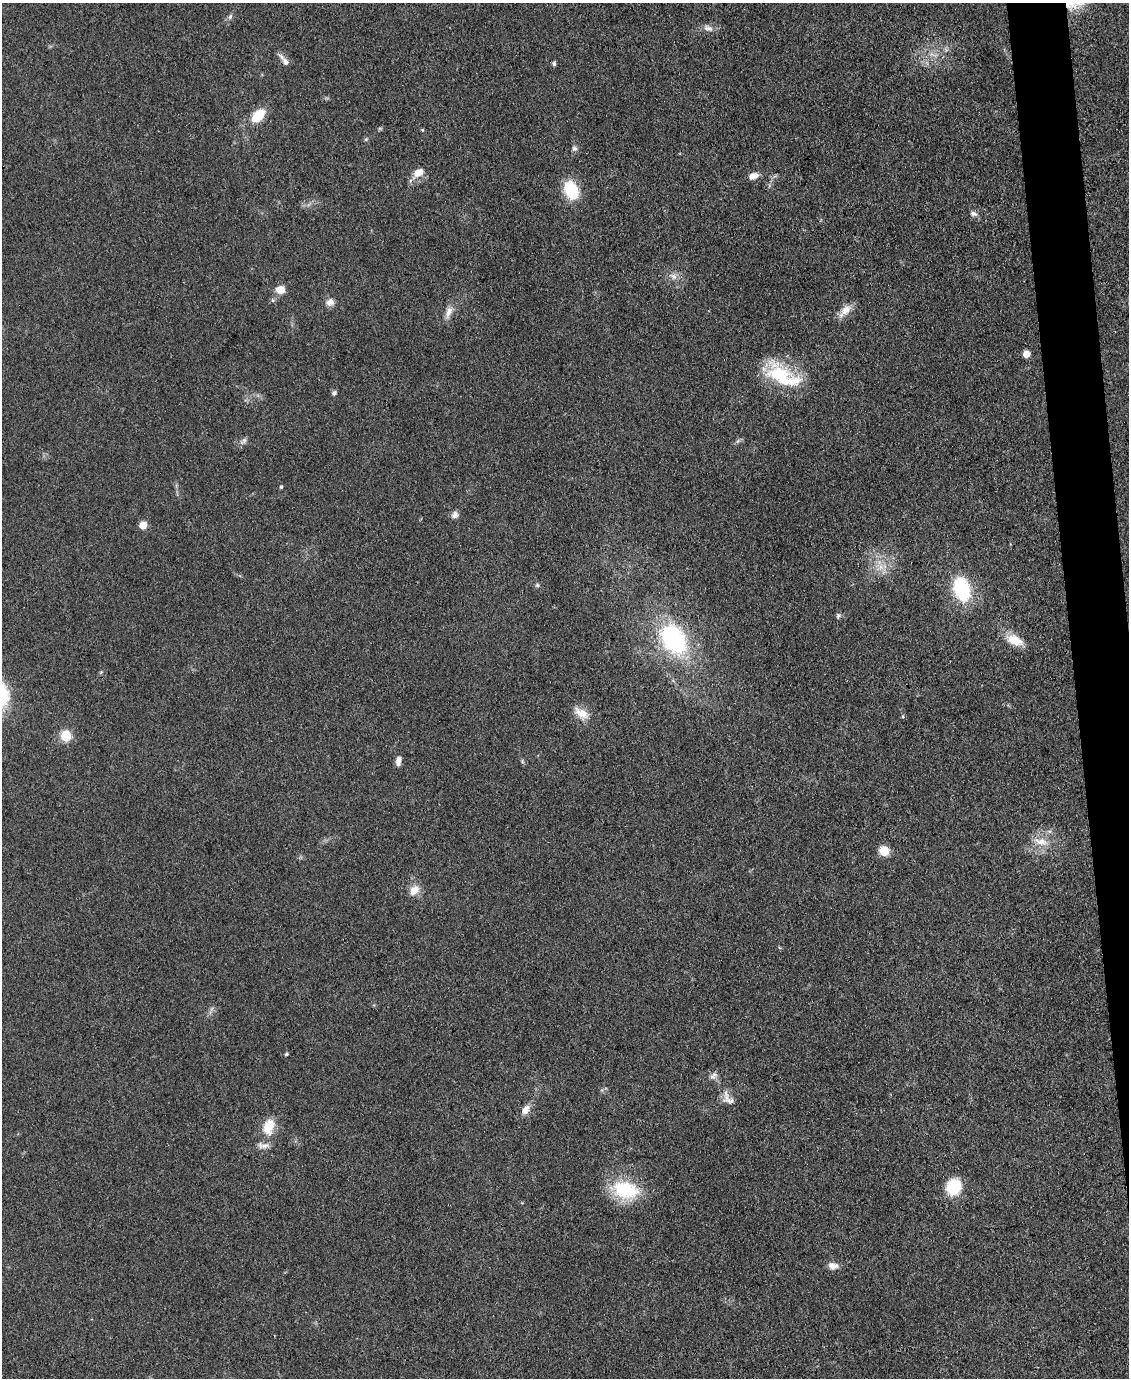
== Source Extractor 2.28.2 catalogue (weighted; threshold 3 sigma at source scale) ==
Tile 6 of 4 x 3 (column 2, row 2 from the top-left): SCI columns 1128-2254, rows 1608-2983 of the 4509 x 4485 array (HDU 1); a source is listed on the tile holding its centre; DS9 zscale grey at full resolution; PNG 1131 x 1380 px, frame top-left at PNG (2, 3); no overlay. Shown black and unused: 4% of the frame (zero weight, under 3 of 4 exposures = <1% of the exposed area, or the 3 px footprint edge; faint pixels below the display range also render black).
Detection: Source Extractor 2.28.2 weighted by HDU 2 'WHT'; one run over the whole footprint, this tile lists its part. Background 0.0813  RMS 0.0064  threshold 0.0286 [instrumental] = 3 sigma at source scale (4.5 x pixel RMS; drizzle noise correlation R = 1.50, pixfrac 1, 0.05/0.05 arcsec/px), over >= 5 px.
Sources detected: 47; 4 inside a brighter listed object's ellipse — not listed separately; the other 43 listed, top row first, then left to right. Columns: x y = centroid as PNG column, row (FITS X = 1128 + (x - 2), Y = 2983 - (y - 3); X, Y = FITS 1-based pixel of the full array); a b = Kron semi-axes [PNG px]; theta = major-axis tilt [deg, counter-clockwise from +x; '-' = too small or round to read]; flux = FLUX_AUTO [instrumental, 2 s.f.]
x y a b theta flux
230 17 8 5 63 1.6
708 28 15 8 -16 3.9
285 62 11 7 -61 3.3
554 64 5 4 - 1.6
258 115 16 10 44 16
423 130 4 4 - 0.75
574 148 7 7 - 1.8
419 172 14 9 34 7.3
755 175 10 8 -13 3.1
571 190 16 12 -67 28
974 214 10 6 -17 2.2
673 276 9 7 -52 3
280 289 11 9 4 5.8
330 302 11 9 12 3.8
845 311 21 9 47 6.3
449 312 18 8 72 4.8
1026 354 5 5 - 9.1
779 373 39 25 -21 36
334 393 5 5 - 1.8
243 441 12 6 42 2.2
281 487 4 4 - 0.79
455 515 10 8 74 2.7
143 525 5 5 - 12
537 585 6 5 - 1.1
962 589 24 15 -73 43
838 615 6 6 - 1.3
673 639 32 22 -55 82
1015 640 21 12 -22 11
581 713 23 11 -32 7.8
66 735 6 6 - 30
398 761 11 6 80 3.4
522 761 6 4 -72 0.88
1041 842 20 10 -8 8.4
884 851 9 9 - 9.7
414 890 15 11 45 6.4
286 1054 4 3 - 1
712 1077 11 5 6 2.1
728 1098 23 12 -53 6.2
526 1110 13 8 62 4.9
268 1127 25 16 71 14
953 1187 18 16 64 20
625 1190 35 22 -14 34
833 1266 13 9 -8 4.1